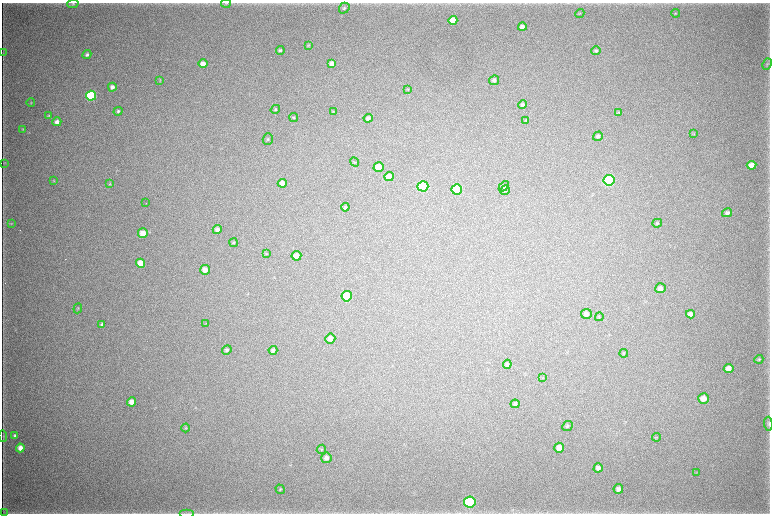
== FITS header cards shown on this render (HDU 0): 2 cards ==
NAXIS1  =                 1536 / length of data axis 1
NAXIS2  =                 1023 / length of data axis 2

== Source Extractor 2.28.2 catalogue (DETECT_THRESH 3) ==
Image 1536 x 1023 px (HDU 0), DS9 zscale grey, zoomed out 1/2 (1 PNG px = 2 x 2 image px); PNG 772 x 516 px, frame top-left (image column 1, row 1022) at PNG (2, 3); each listed source drawn as its Kron ellipse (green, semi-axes under 4 px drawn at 4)
Background 5070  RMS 41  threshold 123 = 3 sigma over >= 5 px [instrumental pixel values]
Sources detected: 100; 4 cannot appear on this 1/2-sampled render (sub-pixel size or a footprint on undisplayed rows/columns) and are neither listed nor drawn; the other 96 listed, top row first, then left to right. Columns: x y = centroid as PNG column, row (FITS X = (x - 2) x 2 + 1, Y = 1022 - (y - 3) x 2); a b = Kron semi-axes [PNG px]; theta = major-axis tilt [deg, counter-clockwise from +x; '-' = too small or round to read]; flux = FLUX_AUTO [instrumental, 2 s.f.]
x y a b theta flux
226 3 5 3 - 7.6e+03
73 4 5 4 - 1.3e+04
344 8 6 5 - 1.5e+04
580 13 5 3 - 6.5e+03
675 13 4 3 - 7.0e+03
453 20 4 4 - 1.3e+05
522 27 4 4 - 5.0e+04
308 45 4 3 - 6.2e+03
280 50 4 4 - 1.5e+04
596 51 4 4 - 1.4e+04
3 53 3 2 - 3.0e+03
87 55 4 4 - 2.0e+04
332 63 4 4 - 4.5e+04
203 64 4 4 - 6.3e+04
767 64 6 4 63 1.2e+04
160 80 4 3 - 6.3e+03
494 80 5 4 - 2.2e+04
112 87 4 4 - 3.3e+04
408 89 4 2 - 4.9e+03
91 96 5 5 - 9.2e+05
31 103 4 3 - 6.1e+03
523 105 4 4 - 1.5e+04
275 109 5 4 - 1.0e+04
118 111 4 4 - 1.5e+04
333 111 3 3 - 5.5e+03
618 112 3 3 - 5.7e+03
49 115 4 4 - 7.3e+03
294 118 4 4 - 1.0e+04
368 118 4 4 - 2.9e+04
526 120 4 3 - 8.2e+03
57 122 4 4 - 4.6e+04
23 129 3 2 - 4.6e+03
694 134 4 2 - 4.8e+03
598 136 5 4 - 1.9e+04
268 139 6 5 - 1.4e+04
355 162 5 4 - 7.4e+03
4 163 4 3 - 5.9e+03
752 165 5 4 - 8.0e+04
379 167 5 5 - 1.3e+05
389 177 4 4 - 8.5e+04
609 180 5 5 - 1.5e+06
54 181 3 3 - 5.3e+03
282 183 4 4 - 4.8e+04
110 184 4 3 - 7.5e+03
423 186 5 5 - 1.2e+06
504 186 6 4 46 1.3e+04
457 189 5 5 - 5.5e+05
505 190 5 4 - 1.3e+04
146 203 2 1 - 2.4e+03
345 207 4 4 - 1.1e+04
727 213 5 4 - 2.3e+04
11 223 3 3 - 5.6e+03
657 223 5 4 - 1.1e+04
217 229 4 4 - 2.8e+04
143 233 5 5 - 1.1e+05
233 243 4 4 - 1.0e+04
266 253 4 4 - 7.1e+03
296 256 5 4 - 1.0e+05
141 263 4 4 - 1.4e+05
205 270 5 5 - 6.7e+04
660 288 5 5 - 3.1e+04
347 296 5 5 - 4.0e+05
78 308 5 3 - 8.3e+03
586 314 5 5 - 3.2e+04
690 314 4 4 - 3.8e+04
599 317 4 2 - 6.1e+03
206 323 3 3 - 4.3e+03
102 324 4 3 - 1.6e+04
330 339 5 5 - 4.4e+04
227 350 5 4 - 1.7e+04
273 350 4 4 - 2.2e+04
624 353 4 3 - 6.6e+03
759 359 4 4 - 1.1e+04
507 364 4 4 - 1.7e+04
729 368 5 4 - 6.0e+04
543 378 4 1 - 3.6e+03
703 399 5 5 - 7.5e+04
131 402 4 4 - 5.3e+04
515 404 4 4 - 1.5e+04
768 424 7 4 -88 1.3e+04
567 426 6 4 43 1.5e+04
186 428 4 3 - 7.5e+03
14 435 4 3 - 1.4e+04
3 436 6 2 -86 5.4e+03
656 437 4 3 - 6.5e+03
20 448 4 4 - 5.6e+04
559 448 5 5 - 7.6e+04
321 449 5 4 - 9.5e+03
326 458 5 5 - 3.7e+04
598 468 4 4 - 3.0e+04
697 472 3 2 - 3.5e+03
280 489 5 4 - 9.6e+03
618 489 5 4 - 3.8e+04
470 502 6 5 - 1.2e+06
3 512 4 1 - 3.3e+03
187 513 7 1 0 1.0e+04
At the frame edge (FLAGS 8, measured only in part): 1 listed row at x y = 470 502
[4 sub-pixel or undisplayed-footprint detections neither listed nor drawn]